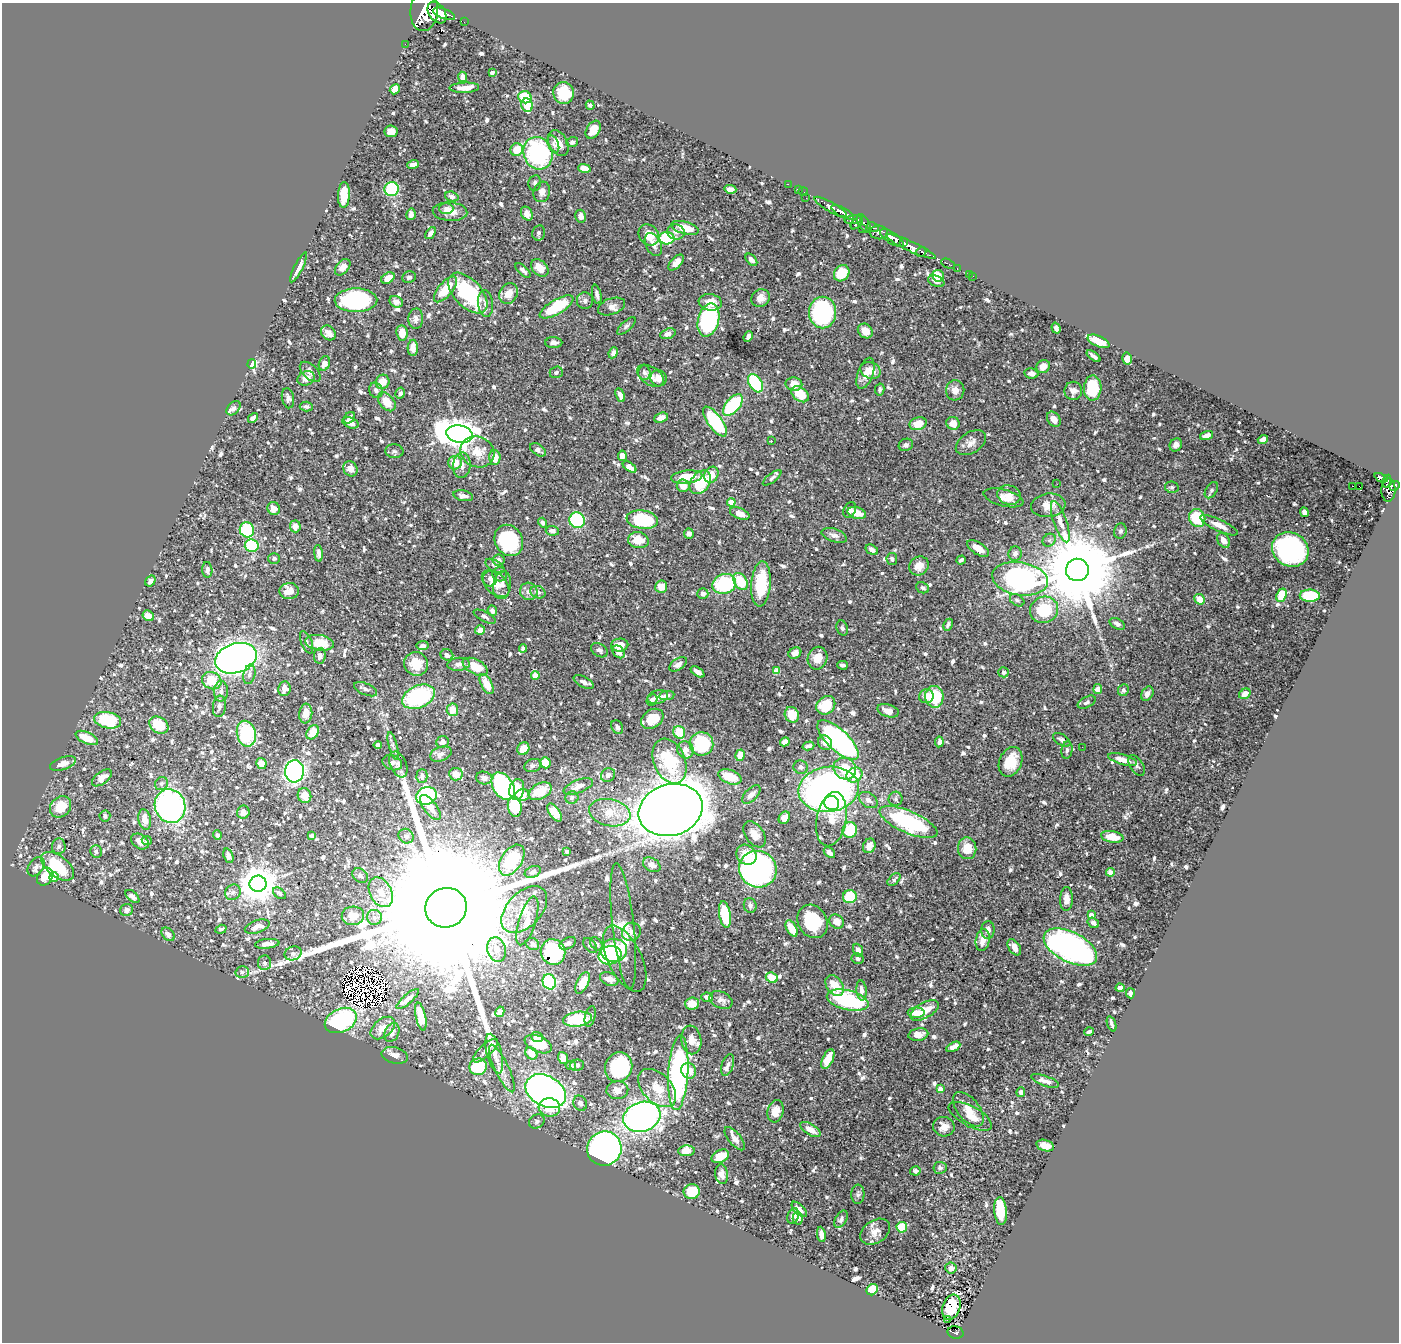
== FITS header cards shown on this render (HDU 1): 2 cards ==
NAXIS1  =                 1397
NAXIS2  =                 1340

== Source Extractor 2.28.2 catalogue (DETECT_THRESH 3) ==
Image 1397 x 1340 px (HDU 1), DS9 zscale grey, 1 PNG px = 1 image px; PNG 1401 x 1344 px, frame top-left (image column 1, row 1340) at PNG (2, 3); each listed source drawn as its Kron ellipse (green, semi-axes under 4 px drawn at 4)
Background 0.55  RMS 0.011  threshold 0.0324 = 3 sigma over >= 5 px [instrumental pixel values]
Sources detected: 1075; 9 with non-positive FLUX_AUTO (blend fragments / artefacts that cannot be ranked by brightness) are neither listed nor drawn; of the other 1066, the 500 brightest by FLUX_AUTO listed and drawn (566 fainter detections omitted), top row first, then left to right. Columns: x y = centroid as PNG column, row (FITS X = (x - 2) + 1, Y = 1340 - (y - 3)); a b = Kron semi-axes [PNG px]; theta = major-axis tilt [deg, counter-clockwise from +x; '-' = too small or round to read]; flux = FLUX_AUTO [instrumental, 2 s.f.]
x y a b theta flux
424 11 20 14 85 5400
437 12 12 8 -56 3000
444 14 11 5 -20 1500
464 22 2 2 - 5.5
405 44 2 2 - 7.3
492 73 4 3 - 2.3
462 77 5 4 - 4.6
464 88 15 5 2 7.1
395 89 5 4 - 7.3
564 93 11 10 - 26
525 97 6 6 - 30
527 105 7 6 - 18
590 105 5 4 - 2
593 130 10 6 58 9.2
391 131 6 6 - 7.6
572 142 6 5 - 2.3
558 143 14 9 -59 9.5
553 144 9 5 -69 3.1
517 150 6 6 - 14
538 153 16 14 -66 93
413 165 6 4 17 4.2
584 168 6 4 -14 9.2
535 183 8 6 80 2.2
788 184 2 2 - 8
392 189 7 7 - 51
730 189 6 4 -6 4
798 190 3 2 - 15
542 192 10 8 73 4.6
803 192 5 2 - 11
344 195 13 6 88 17
452 197 7 5 -18 2.5
806 198 2 2 - 40
830 207 18 5 -30 1600
446 208 7 5 0 2.5
450 212 17 9 -3 9
843 212 13 4 -29 1500
411 214 6 4 78 3.6
527 214 7 5 -59 4.9
580 216 6 5 - 5
853 220 8 4 5 340
857 223 8 3 51 420
864 223 10 5 -59 630
873 227 6 4 -27 310
685 228 14 6 -15 15
862 229 2 2 - 12
676 232 9 7 -11 3.6
879 232 9 7 -6 790
431 233 7 4 55 3.3
539 233 8 6 77 2.2
649 235 11 9 -50 13
667 238 7 6 - 37
892 238 14 5 -34 2400
904 243 4 3 - 350
653 244 12 7 -63 5.1
911 247 27 5 -25 1400
921 252 5 4 - 240
751 260 7 4 -46 3.1
676 263 10 5 47 6.5
948 264 7 3 -23 21
299 267 17 4 63 5.8
343 267 9 6 50 6.6
540 268 10 7 -46 10
957 269 3 2 - 11
523 270 9 4 -42 2.5
842 273 9 7 52 21
969 274 2 2 - 4.3
938 276 6 5 - 15
973 276 2 2 - 7
409 277 7 6 - 2
388 278 7 5 34 8
936 281 8 5 -22 3.5
446 289 16 7 49 23
468 293 25 13 -47 72
508 294 11 8 60 10
597 294 10 4 -78 2.7
761 298 9 8 - 5.9
356 300 21 12 1 120
585 301 8 8 - 2.5
396 302 7 5 -27 3.7
710 302 11 8 -9 9.1
486 303 13 7 -83 4.2
611 306 14 8 19 3.7
557 307 19 7 31 41
823 312 16 13 90 97
416 319 10 7 88 4
708 320 17 10 75 110
626 326 12 5 42 2
1056 328 5 4 - 2.2
865 331 8 6 -42 8.8
328 333 8 6 -43 4.3
402 333 7 6 - 9.7
668 334 8 5 18 4.1
748 337 6 4 67 3
1099 341 11 5 -25 14
554 343 8 5 -1 4
413 348 8 5 89 6.9
613 353 6 4 65 3.4
1094 356 8 3 -38 2.5
1127 359 6 5 - 4.2
324 363 7 5 69 6.3
252 364 5 4 - 67
1043 366 7 6 - 6.3
870 370 10 8 -21 9.5
310 372 12 7 -44 4.8
556 372 7 5 21 2.1
644 373 7 6 - 2.1
865 373 16 7 70 8.7
1031 373 7 5 -10 3.8
650 376 15 9 -33 5.5
306 378 9 7 26 6.4
659 378 8 8 - 5.7
382 382 7 7 - 9.4
755 383 10 6 -59 53
794 384 8 6 -10 8.9
1093 388 12 8 88 35
376 390 8 6 -66 3.2
880 390 6 4 79 1.8
955 390 10 9 - 6.1
1073 391 9 9 - 4.8
400 393 5 4 - 2.2
800 394 10 6 -39 17
620 395 7 4 -64 4.8
288 398 10 6 -80 3.2
387 402 11 7 -50 12
733 405 13 7 49 66
306 407 7 5 -3 2.1
233 408 8 5 45 2.4
253 418 5 4 - 2.8
349 418 7 4 44 3.5
661 418 7 4 21 5.7
1054 419 8 6 -55 5.8
715 422 18 7 -54 62
350 423 8 5 -21 5.3
953 423 7 6 - 8.5
918 424 8 6 20 11
459 434 13 8 -10 1200
1207 435 7 4 20 4.2
1263 439 5 4 - 4.8
771 441 3 2 - 1.9
971 443 16 10 32 5.9
906 445 7 6 - 2.7
1176 445 7 6 - 3.5
538 450 9 5 -34 3.4
394 451 9 7 -7 2.3
477 452 17 15 -25 14
622 456 5 4 - 6.6
495 457 7 5 -88 11
455 463 7 6 - 12
462 465 13 8 84 5
630 467 8 4 -36 6.1
350 469 8 6 -59 7.1
711 475 8 6 60 11
687 477 16 6 7 20
772 478 11 4 37 2
1381 478 7 3 -24 180
1387 481 6 3 78 200
700 482 13 9 54 35
1057 484 3 2 - 2.1
683 486 6 6 - 7.4
1352 486 2 2 - 260
1359 486 3 2 - 630
1395 486 5 4 - 360
1172 487 7 5 -10 2.1
1211 490 9 5 57 1.9
1388 490 11 7 87 580
1009 495 12 9 -16 4.6
463 496 10 5 -13 3.9
1003 498 20 8 -14 7.3
731 502 4 4 - 12
1048 505 17 11 7 9.9
274 509 7 6 - 6.2
850 510 8 6 61 2.8
1304 512 5 4 - 4
857 513 9 5 -16 10
740 514 10 5 -23 7.8
1197 518 9 8 - 38
577 520 8 7 - 72
642 520 16 9 -9 52
1060 522 22 6 -71 6.1
542 523 5 4 - 3.2
1219 525 20 6 -25 8.8
295 526 6 5 - 5.8
247 530 7 7 - 46
552 531 6 5 - 3.4
1120 531 7 6 - 2.1
689 533 5 5 - 3.2
834 535 13 6 -18 3.9
509 540 16 13 -60 71
638 540 10 8 -10 15
1049 540 7 6 - 1.9
1224 540 8 5 -58 6
252 546 7 6 - 52
978 548 12 6 -33 8.1
1290 549 19 16 -31 170
872 550 7 4 -34 4.2
319 553 8 4 -84 2.7
1015 554 7 6 - 3.2
274 558 6 5 - 2.1
892 559 6 5 - 1.9
499 560 6 5 - 2.8
961 560 5 3 - 1.9
495 566 10 5 -32 2.5
919 566 10 9 - 7
207 570 8 5 -88 2.8
1077 570 11 11 - 14000
500 574 7 7 - 2.1
490 579 8 7 - 3
1020 579 28 16 -9 260
150 581 6 5 - 3.4
740 581 9 6 -56 20
495 584 16 10 -45 10
724 584 12 9 18 58
761 584 23 9 86 37
502 585 14 9 80 5.2
661 587 6 6 - 11
923 588 7 5 -23 2.1
289 591 9 8 - 8.5
529 591 9 8 - 4.1
538 592 8 6 -23 2.7
703 594 5 5 - 3.4
1281 595 7 5 68 19
1310 596 10 6 -1 41
1200 599 6 5 - 10
1017 600 8 5 -33 2
1044 610 14 13 - 31
492 611 5 4 - 2.9
148 616 6 5 - 9.3
485 617 12 5 -26 2.4
1117 624 8 5 -29 2.5
948 625 6 4 63 2
842 628 7 5 -71 1.9
480 630 5 4 - 4.1
307 642 12 5 -68 2
320 643 14 7 -9 19
620 645 9 6 9 8.7
423 646 6 4 6 2.8
523 648 4 3 - 1.8
599 650 9 6 -31 2.3
619 652 7 5 -47 3.6
795 653 7 5 29 3.6
447 655 6 5 - 2.9
320 656 8 5 84 4.1
236 658 21 14 18 590
817 658 11 9 71 9.4
416 664 12 11 - 16
459 664 11 6 6 3.7
678 664 10 5 34 3.7
843 665 5 4 - 2.3
475 667 14 7 -28 15
776 671 4 4 - 14
698 672 8 4 -33 3.7
1004 672 5 5 - 2
249 674 10 6 79 2.7
535 675 4 4 - 14
212 681 10 8 -25 19
584 682 11 5 -28 3.1
487 684 11 5 -63 13
284 689 7 6 - 5.3
365 689 12 6 -23 3
1098 689 5 4 - 6.1
1123 690 6 5 - 2.4
221 691 10 7 89 3.6
1147 694 8 5 58 4
1245 694 6 5 - 7.4
667 695 8 4 8 3.4
926 696 7 7 - 6.5
418 697 17 11 23 86
658 697 10 6 14 6.6
934 697 11 9 -83 44
652 700 6 5 - 2.9
1087 702 10 5 28 1.9
826 705 10 8 42 20
219 706 11 6 82 3
452 710 6 6 - 10
888 711 11 6 -17 6.5
306 713 10 6 83 9.1
792 715 8 7 - 11
652 719 12 9 35 18
108 720 14 8 -12 47
159 725 10 7 -33 24
617 727 7 5 -59 2.8
313 732 8 5 57 13
679 732 6 6 - 19
246 734 13 9 -77 54
87 738 12 5 -24 17
838 740 26 10 -43 200
1062 740 10 5 -34 2.5
442 742 6 5 - 4
785 742 5 4 - 4.4
939 742 5 4 - 2.8
825 743 7 6 - 4.7
701 744 12 11 - 56
378 745 4 4 - 2
393 746 14 4 -76 2.8
808 746 6 3 16 2.6
1082 747 2 2 - 2.5
523 749 6 5 - 10
685 750 9 8 - 5.7
1067 750 9 5 83 2.1
441 754 11 7 20 4.8
740 755 6 4 75 7.2
1123 760 15 5 -16 9
670 761 23 15 -67 47
1011 762 15 11 65 19
261 763 6 5 - 7.4
392 763 10 7 -21 4
545 763 6 5 - 13
63 764 13 6 18 6.8
398 764 14 8 -67 3.7
1137 765 11 6 -58 2.5
533 766 9 6 19 2.1
801 767 7 6 - 2.5
845 769 12 10 -39 23
295 771 11 9 84 220
456 774 7 6 - 13
608 775 7 6 - 3.6
854 775 8 7 - 24
422 776 7 5 89 2.9
730 777 12 7 -21 16
102 778 11 6 37 8.3
484 778 8 6 -11 2.9
161 784 7 6 - 2.2
503 786 15 10 -58 110
578 786 15 6 22 5.9
517 789 10 7 79 19
829 789 30 22 7 320
540 791 12 7 28 13
522 795 7 5 12 7.2
751 795 11 6 45 3.9
304 796 7 6 - 9.4
426 796 10 8 23 130
572 797 6 6 - 1.9
896 799 7 7 - 2
868 800 10 7 -33 4.3
832 803 7 7 - 29
170 806 17 15 -71 230
61 807 12 9 46 18
515 807 10 7 -80 27
430 808 15 6 -53 7.8
671 810 33 25 16 2000
243 812 6 6 - 4.8
555 813 10 5 -56 9.9
610 813 21 13 -12 15
105 816 5 5 - 2.3
784 818 7 5 53 7.5
145 819 10 6 -78 8.7
831 819 27 15 79 19
909 822 31 11 -24 100
850 830 8 7 - 26
755 834 14 9 -55 7.2
217 835 5 4 - 2.3
312 836 4 4 - 2
406 836 8 7 - 2.7
1112 837 11 5 -9 9.8
140 841 9 7 -36 5.7
147 841 5 4 - 2.1
59 846 8 6 84 2.6
869 846 7 6 - 6.7
967 848 11 9 -84 14
96 851 6 6 - 2.6
567 851 4 3 - 2.5
829 852 6 4 -42 3
746 855 11 9 -44 13
228 856 7 4 -69 3.2
512 860 17 10 57 52
652 865 9 6 -29 4.4
58 866 19 10 -38 43
36 867 10 7 56 3.4
758 869 19 18 - 270
533 872 8 5 24 3.5
1110 872 4 4 - 9.3
360 876 8 6 -38 2.2
45 877 9 7 58 15
54 877 5 5 - 18
894 879 8 4 44 2.5
258 884 8 8 - 2000
233 892 8 7 - 2.9
381 892 16 11 -62 11
279 893 7 4 -37 1.8
132 896 8 4 -41 2.9
850 897 7 6 - 28
1066 899 12 6 89 6.7
750 905 7 6 - 2.8
446 908 21 19 23 100000
127 910 6 6 - 3.6
524 910 28 17 46 22
725 915 13 5 -81 31
1091 915 4 4 - 11
353 916 11 9 4 9.7
374 917 7 7 - 3.4
527 921 25 8 73 11
812 921 17 14 -60 38
837 922 8 6 -42 7.7
1093 923 6 4 -33 2.5
623 926 63 10 -83 17
257 927 13 6 18 8
792 928 9 5 -62 15
221 929 5 4 - 2.2
988 930 9 6 88 3.9
631 932 9 9 - 4.3
168 934 7 5 -46 4
983 940 11 7 79 7.6
568 943 9 5 29 3.4
267 944 12 4 6 4.4
532 944 7 5 -33 3.3
596 944 7 5 -51 2
590 946 8 5 -51 2.1
1014 947 9 5 -55 5
1070 947 29 15 -27 300
497 950 12 9 -75 8
614 950 13 11 2 44
858 950 7 5 -67 4.6
553 952 13 12 - 64
293 953 9 7 18 2.7
610 955 11 9 13 63
625 959 36 16 -64 10
858 959 6 5 - 2.4
265 963 7 6 - 2.4
242 972 6 5 - 2.3
772 978 6 5 - 12
609 979 9 6 -22 5.2
549 982 8 6 -68 62
582 983 11 5 64 13
835 986 11 8 -54 16
1120 988 4 4 - 5
861 990 10 5 -84 4.9
1130 993 5 4 - 3
707 997 6 4 -5 4.8
408 999 14 4 42 4.3
721 1000 12 8 -24 3.9
848 1000 21 9 -14 83
692 1004 7 6 - 9.5
924 1010 16 7 28 15
500 1012 5 4 - 4.1
916 1013 8 5 -1 12
590 1016 11 5 77 2.3
421 1017 14 5 -77 15
578 1019 14 7 8 40
341 1020 17 11 26 75
1112 1024 8 3 -70 1.9
383 1028 14 9 39 9.2
1089 1032 5 3 - 1.8
392 1033 10 7 63 5
918 1035 10 6 9 5.8
537 1037 6 5 - 3.9
691 1040 14 10 -82 6.2
538 1044 14 8 -24 24
953 1047 7 4 27 5.8
486 1051 16 6 43 4.1
531 1053 6 5 - 8.6
494 1054 20 7 -75 6.9
395 1055 13 8 -13 6.7
563 1058 6 5 - 7.1
828 1059 10 5 65 14
577 1065 7 5 3 2
728 1065 11 6 72 2.9
571 1066 5 4 - 3.6
478 1067 9 8 - 37
619 1067 15 13 65 75
502 1068 26 7 -65 7.7
689 1071 8 7 - 8.1
678 1073 37 10 86 160
1045 1081 14 5 -19 4.9
657 1088 23 14 -46 17
940 1089 4 4 - 10
617 1090 11 9 3 6.3
546 1091 21 15 -29 370
1021 1092 5 4 - 3.2
580 1103 8 6 -65 2.8
549 1107 11 9 -6 16
968 1109 20 11 -51 9.2
775 1111 11 8 74 9.6
970 1116 24 10 -28 9.8
642 1117 19 14 17 360
537 1121 8 6 28 1.9
944 1127 11 10 - 6.9
810 1130 11 5 -33 8.8
735 1139 14 6 -51 5
1045 1145 9 5 -15 7.9
604 1149 17 17 - 420
686 1151 8 5 4 9.5
720 1156 9 6 27 16
940 1168 6 6 - 2.4
915 1171 5 4 - 2.6
722 1174 10 6 -81 5.4
692 1191 8 7 - 23
858 1194 9 6 88 2.2
799 1209 9 5 -45 3.9
1000 1211 14 6 -84 28
793 1216 8 5 67 3
798 1218 6 5 - 3.5
841 1219 9 5 60 2.3
902 1227 5 5 - 24
875 1232 16 11 33 7.4
821 1234 8 4 -81 4
951 1268 5 5 - 4.7
872 1290 6 5 - 25
951 1307 13 9 70 26
947 1319 3 2 - 2.9
955 1332 8 6 -13 110
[566 fainter detections neither listed nor drawn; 9 non-positive-flux detections neither listed nor drawn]